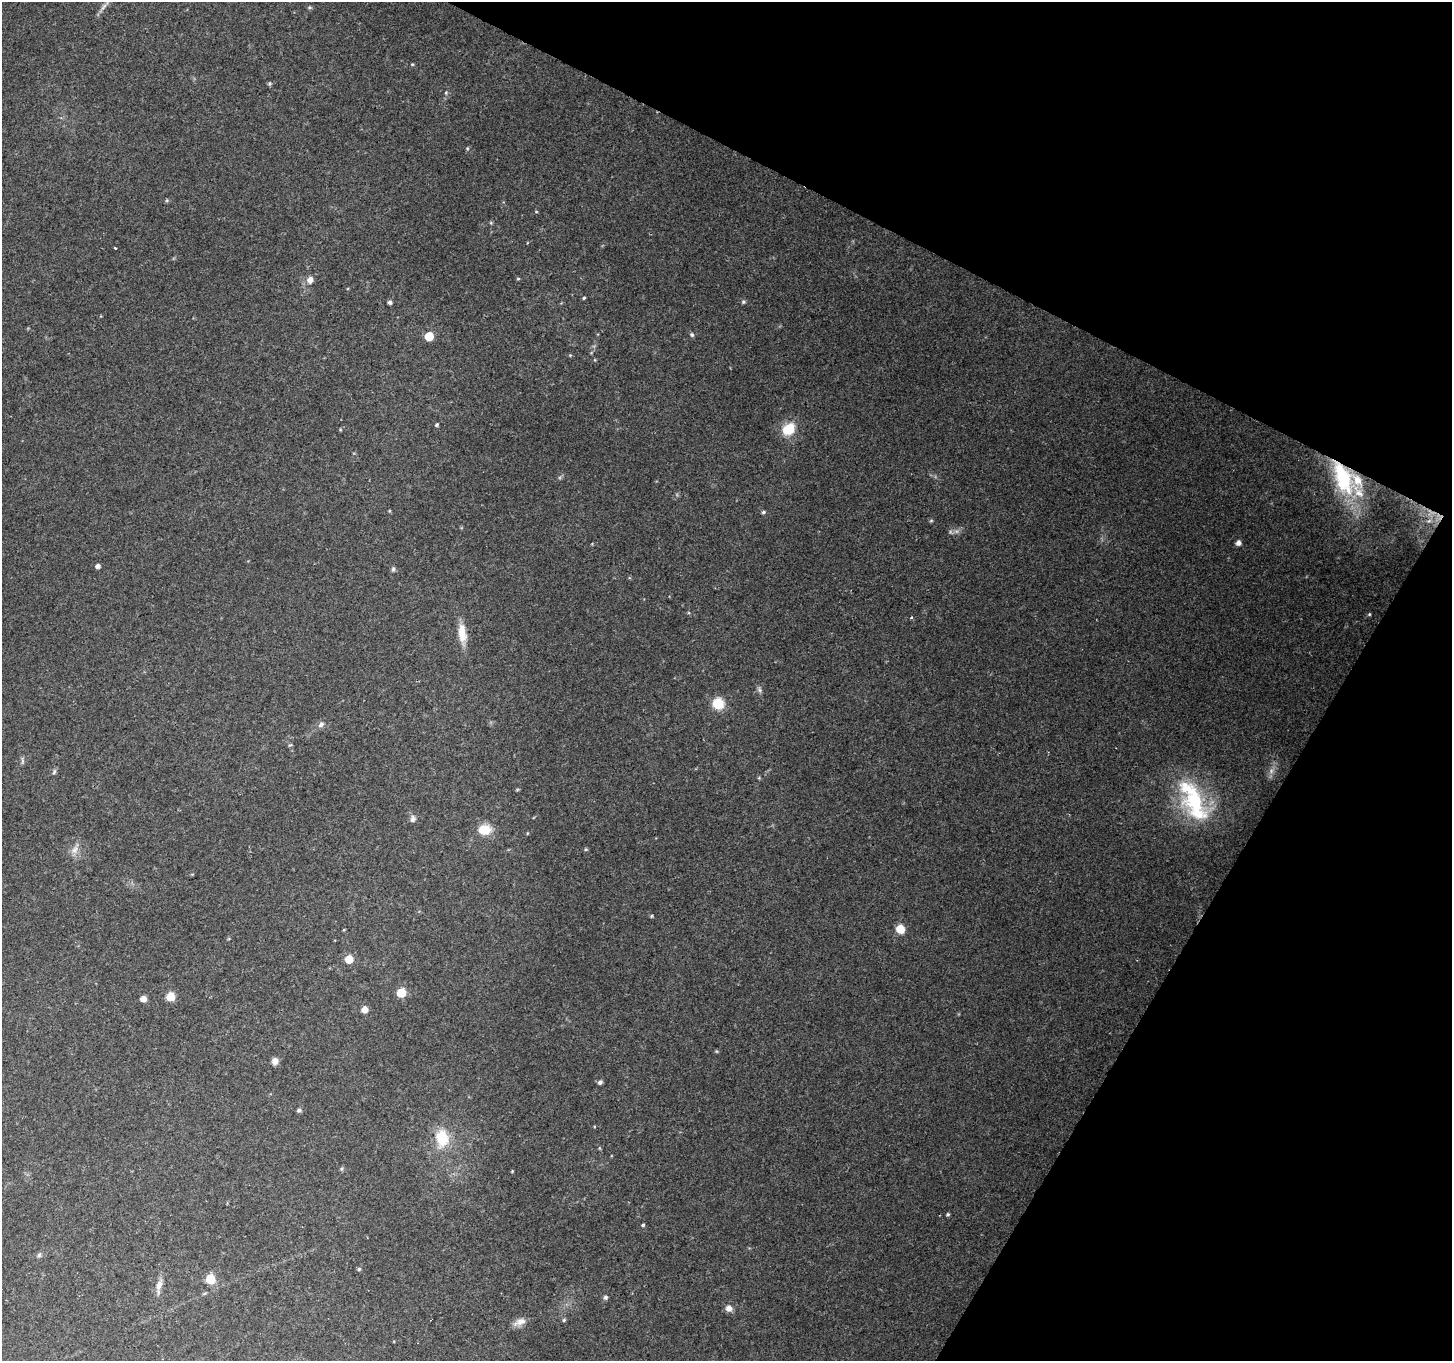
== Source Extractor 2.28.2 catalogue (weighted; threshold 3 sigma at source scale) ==
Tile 8 of 4 x 4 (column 4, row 2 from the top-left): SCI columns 4351-5800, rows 2915-4273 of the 5807 x 5895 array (HDU 1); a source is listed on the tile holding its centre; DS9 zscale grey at full resolution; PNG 1454 x 1363 px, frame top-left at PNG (2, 2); no overlay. Shown black and unused: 24% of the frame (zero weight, under 2 of 3 exposures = <1% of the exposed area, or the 3 px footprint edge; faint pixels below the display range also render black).
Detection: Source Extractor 2.28.2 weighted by HDU 2 'WHT'; one run over the whole footprint, this tile lists its part. Background 0.208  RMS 0.0087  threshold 0.0392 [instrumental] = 3 sigma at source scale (4.5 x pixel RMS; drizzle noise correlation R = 1.50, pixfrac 1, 0.0396/0.0396 arcsec/px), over >= 5 px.
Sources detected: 64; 1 too faint to see at this stretch — not listed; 4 inside a brighter listed object's ellipse — not listed separately; the other 59 listed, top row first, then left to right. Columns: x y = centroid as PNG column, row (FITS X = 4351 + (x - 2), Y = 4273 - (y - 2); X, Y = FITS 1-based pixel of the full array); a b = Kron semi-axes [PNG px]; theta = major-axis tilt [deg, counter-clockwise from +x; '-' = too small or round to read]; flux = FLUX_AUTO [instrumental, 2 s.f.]
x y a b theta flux
104 7 14 4 52 3.6
412 64 4 3 - 0.83
446 93 5 4 - 1
536 212 5 3 - 0.73
491 223 5 4 - 0.95
115 248 3 2 - 0.69
518 279 5 3 - 0.9
310 280 8 7 - 4.9
584 298 4 3 - 1.2
390 302 5 5 - 1.8
743 302 6 5 - 1.4
692 335 6 5 - 1.6
429 336 5 5 - 26
570 355 4 4 - 0.84
436 425 4 4 - 1.3
789 429 14 11 41 21
1343 478 51 23 -68 80
763 512 5 4 - 1.4
931 521 6 3 19 0.92
1429 521 9 4 22 2.7
1238 543 5 4 - 4.2
98 566 5 4 - 2.8
393 569 7 5 88 1.6
1369 614 5 4 - 1
911 617 4 3 - 0.92
462 633 24 10 -85 13
718 704 6 6 - 81
321 724 9 6 34 3.1
290 745 6 3 41 0.96
22 761 12 4 -87 1.8
1271 771 7 5 49 2.5
54 772 8 4 64 1.6
1194 800 35 32 -41 66
412 819 10 6 78 3
484 830 11 9 11 20
586 849 5 4 - 1.1
75 850 12 8 72 5.4
652 916 6 3 88 0.86
900 929 5 5 - 33
349 959 5 5 - 20
401 993 6 5 - 34
170 997 5 5 - 30
143 999 5 5 - 6.4
365 1009 5 5 - 7.4
275 1061 7 6 - 5.4
600 1082 4 4 - 2.8
299 1110 6 5 - 1.8
442 1138 22 16 -80 24
512 1171 4 3 - 0.69
948 1214 4 4 - 1.3
643 1225 4 4 - 1.1
39 1255 6 6 - 1.7
359 1269 5 4 - 1.3
211 1279 6 5 - 36
159 1286 20 7 80 6.5
605 1297 6 5 - 1.7
729 1308 8 7 - 5.2
564 1320 5 5 - 1.3
520 1322 18 8 22 6.9
Overlapping masked pixels (flux is a lower limit): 2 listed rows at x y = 1343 478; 1429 521